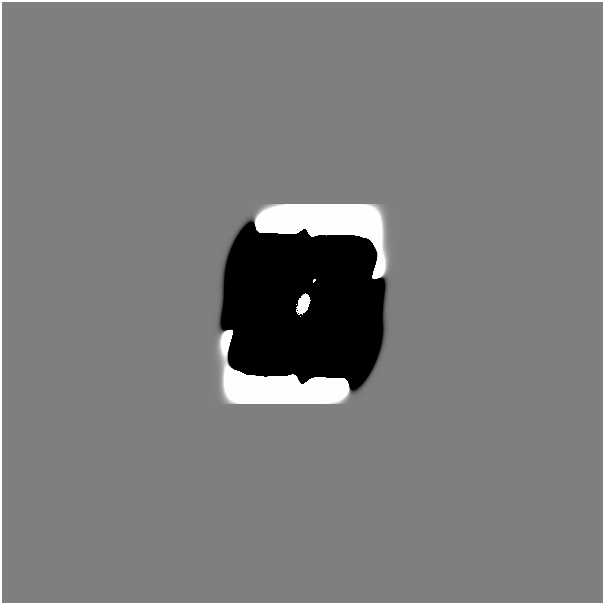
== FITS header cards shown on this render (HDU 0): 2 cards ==
NAXIS1  =                  601
NAXIS2  =                  601

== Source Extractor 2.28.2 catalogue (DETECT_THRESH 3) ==
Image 601 x 601 px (HDU 0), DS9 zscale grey, 1 PNG px = 1 image px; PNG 605 x 605 px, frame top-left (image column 1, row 601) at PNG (2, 2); no overlay
Background 0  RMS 1.3e-34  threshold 4.00e-34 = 3 sigma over >= 5 px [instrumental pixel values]
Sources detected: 7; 4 with non-positive FLUX_AUTO (blend fragments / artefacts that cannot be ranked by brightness) are not listed; the other 3 listed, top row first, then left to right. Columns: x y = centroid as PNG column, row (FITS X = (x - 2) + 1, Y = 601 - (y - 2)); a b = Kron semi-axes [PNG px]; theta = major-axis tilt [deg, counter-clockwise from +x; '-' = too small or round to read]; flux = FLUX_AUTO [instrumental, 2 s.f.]
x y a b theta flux
314 280 3 2 - 1.4e-09
303 304 16 8 67 6.9e+00
13 591 27 26 - 7.8e-20
At the frame edge (FLAGS 8, measured only in part): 1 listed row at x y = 13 591
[4 non-positive-flux detections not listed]